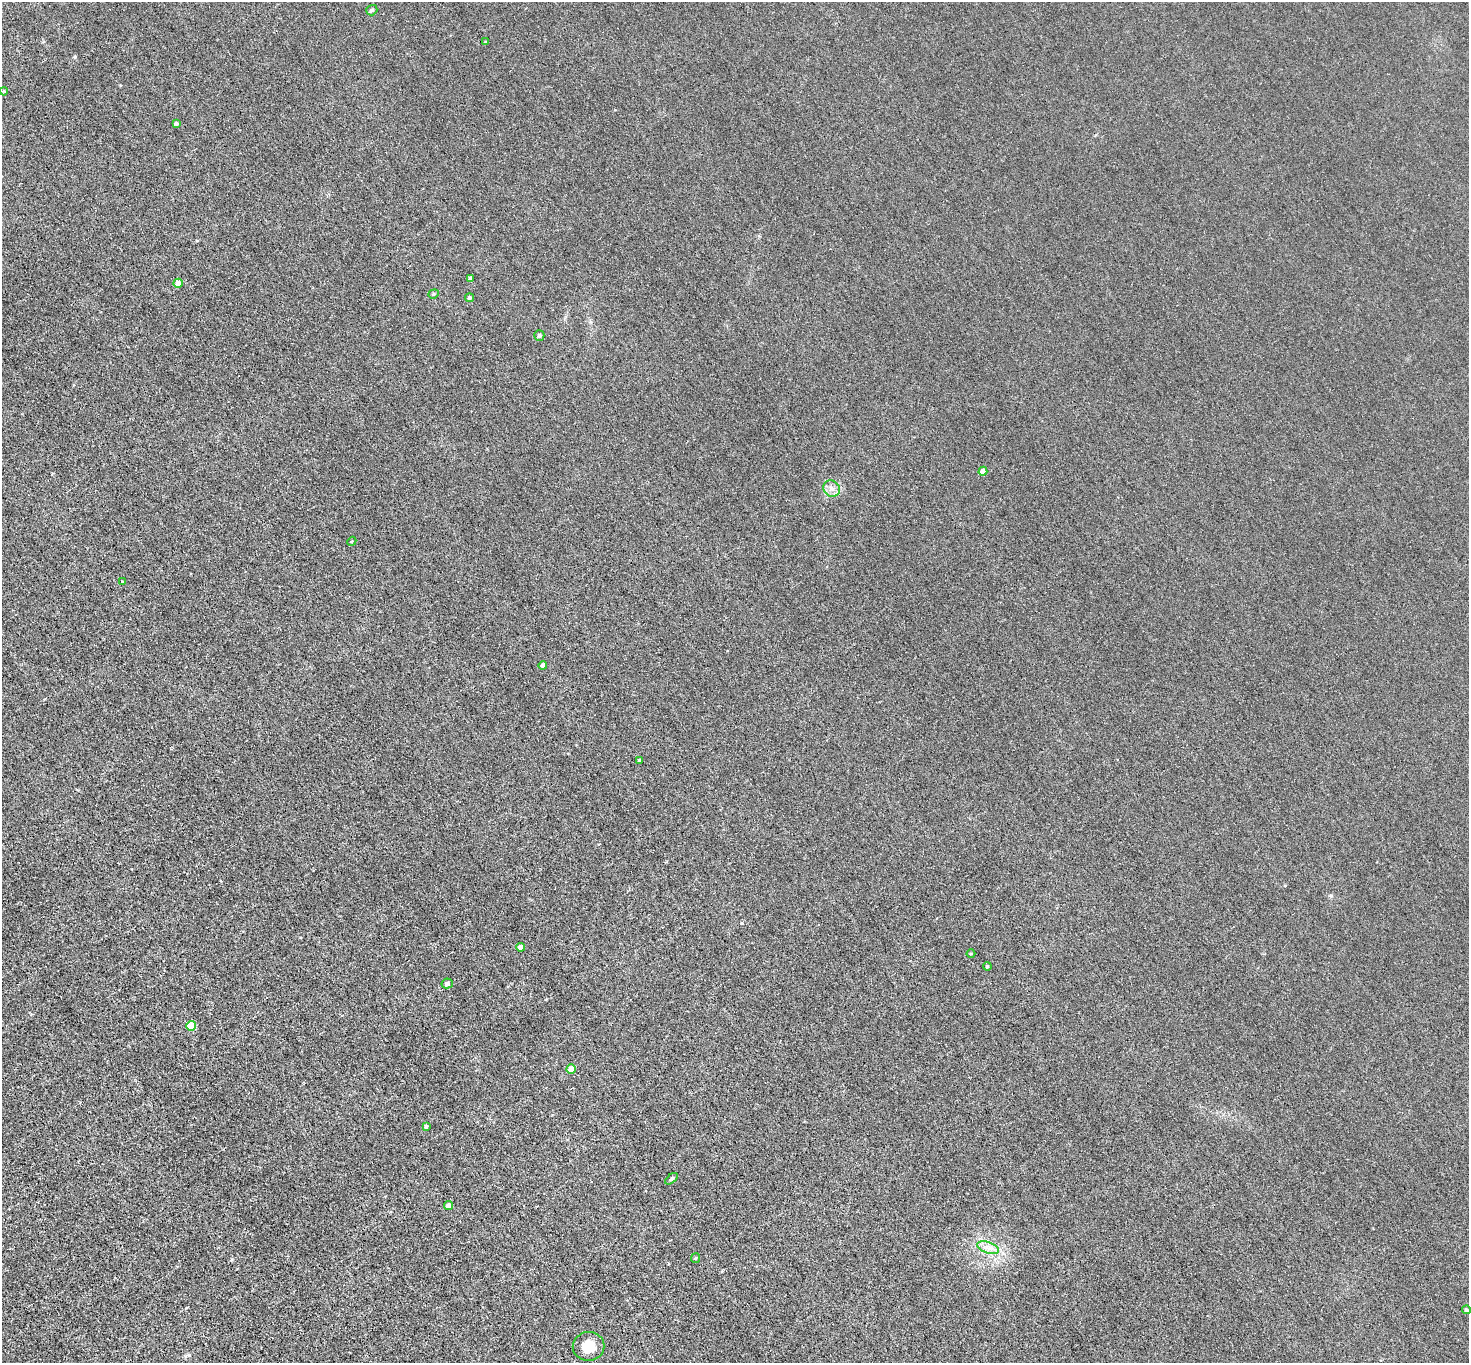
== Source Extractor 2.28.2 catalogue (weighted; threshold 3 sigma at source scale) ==
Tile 7 of 4 x 4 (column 3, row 2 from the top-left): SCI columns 2977-4443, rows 3043-4403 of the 5952 x 5945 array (HDU 1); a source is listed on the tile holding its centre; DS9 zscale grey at full resolution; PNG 1471 x 1365 px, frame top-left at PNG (2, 2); each listed source drawn as its Kron ellipse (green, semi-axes under 4 px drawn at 4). Shown black and unused: <1% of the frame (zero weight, under 3 of 6 exposures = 3% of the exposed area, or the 3 px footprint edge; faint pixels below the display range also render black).
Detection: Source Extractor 2.28.2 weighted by HDU 2 'WHT'; one run over the whole footprint, this tile lists its part. Background 0.00453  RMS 0.0031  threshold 0.0128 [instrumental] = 3 sigma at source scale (4.09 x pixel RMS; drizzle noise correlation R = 1.36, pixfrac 0.8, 0.05/0.05 arcsec/px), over >= 5 px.
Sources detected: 28; all 28 listed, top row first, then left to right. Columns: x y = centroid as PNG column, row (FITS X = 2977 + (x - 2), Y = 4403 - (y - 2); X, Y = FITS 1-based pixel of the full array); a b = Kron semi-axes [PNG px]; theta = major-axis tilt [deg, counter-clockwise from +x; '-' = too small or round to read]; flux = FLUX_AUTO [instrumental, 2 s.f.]
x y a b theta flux
372 10 5 5 - 0.67
485 42 3 2 - 0.18
4 91 4 3 - 0.28
176 123 3 3 - 0.58
470 278 4 4 - 0.84
178 283 4 4 - 2.9
434 294 5 4 - 0.38
470 298 4 4 - 0.76
539 335 5 5 - 0.65
983 471 4 4 - 3
832 489 9 7 -44 1.4
352 541 5 3 - 0.3
122 581 4 2 - 0.22
543 665 4 4 - 0.72
640 761 3 3 - 0.44
521 947 4 4 - 2
971 954 4 3 - 0.24
987 966 4 4 - 0.44
447 983 5 5 - 0.83
191 1026 5 5 - 9.6
571 1069 4 4 - 3.1
426 1126 4 4 - 0.53
671 1179 7 4 38 0.5
448 1206 5 4 - 1.6
988 1248 11 5 -19 1.6
695 1258 5 4 - 0.28
1467 1310 4 4 - 0.56
589 1346 16 14 1 4.2
Unlisted compact peaks at least as high as the median listed source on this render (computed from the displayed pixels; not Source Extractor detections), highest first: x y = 75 57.